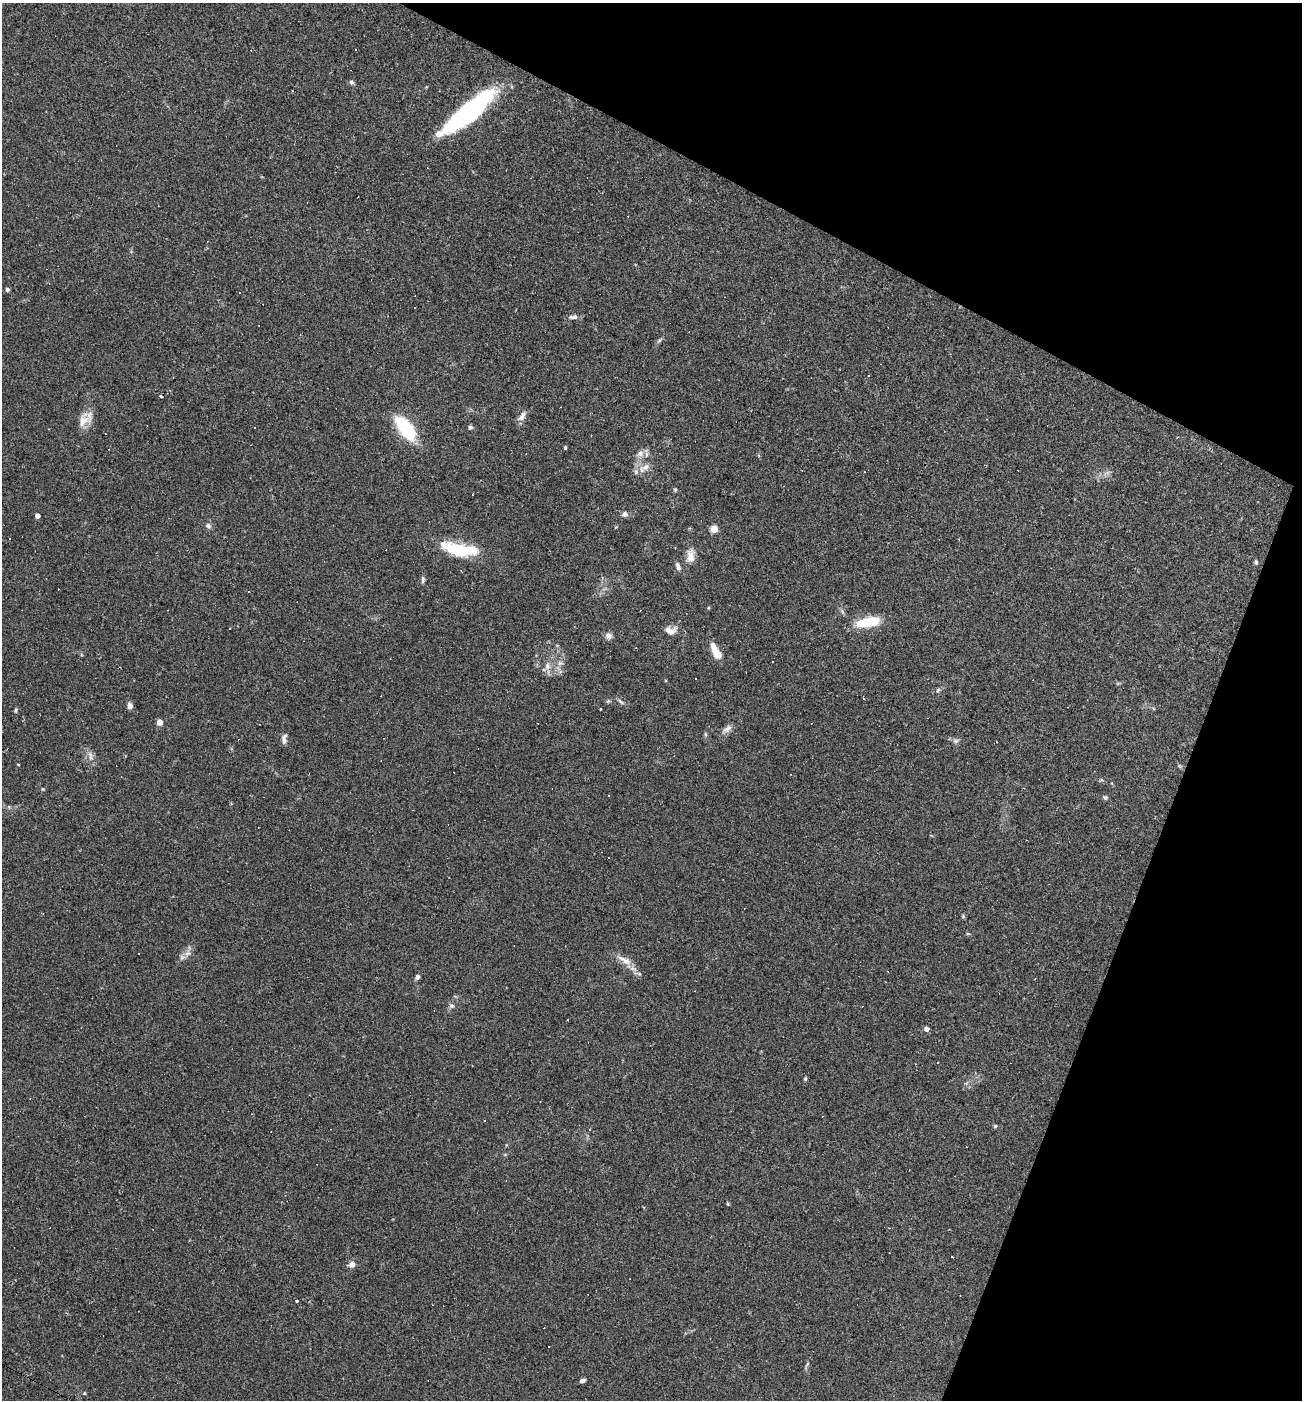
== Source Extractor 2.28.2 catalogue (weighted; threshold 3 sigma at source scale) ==
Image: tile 8 of 4 x 4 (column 4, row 2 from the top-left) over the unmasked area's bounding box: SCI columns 4038-5337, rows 2799-4196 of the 5606 x 5595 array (HDU 1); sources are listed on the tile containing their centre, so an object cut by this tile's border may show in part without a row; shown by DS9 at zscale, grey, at full resolution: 1 PNG px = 1 image px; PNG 1304 x 1402 px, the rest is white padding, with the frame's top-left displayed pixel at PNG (2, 3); no overlay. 21% of this frame is shown black and not used: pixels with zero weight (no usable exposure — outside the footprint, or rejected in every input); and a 3 px margin inside the footprint's outer edge (the drizzle kernel's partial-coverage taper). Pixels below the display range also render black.
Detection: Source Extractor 2.28.2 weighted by HDU 2 'WHT'; one run over the whole footprint, this tile lists its part. Background 0.109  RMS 0.0071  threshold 0.0318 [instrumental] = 3 sigma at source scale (4.5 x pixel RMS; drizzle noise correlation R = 1.50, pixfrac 1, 0.05/0.05 arcsec/px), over >= 5 px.
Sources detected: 89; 25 cosmic-ray / hot-pixel residue — not listed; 1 inside a brighter listed object's ellipse — not listed separately; the other 63 listed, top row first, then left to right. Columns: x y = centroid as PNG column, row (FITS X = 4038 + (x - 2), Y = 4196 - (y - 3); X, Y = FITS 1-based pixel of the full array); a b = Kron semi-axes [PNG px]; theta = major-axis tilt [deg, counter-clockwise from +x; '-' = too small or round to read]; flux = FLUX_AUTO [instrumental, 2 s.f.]
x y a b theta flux
351 82 7 5 -28 1.4
470 111 57 15 40 110
7 289 5 5 - 1.2
573 317 13 6 4 2.7
868 376 3 2 - 0.47
161 396 4 3 - 0.99
522 416 15 7 56 3.7
83 421 19 15 38 8.8
254 427 3 2 - 0.88
470 427 5 5 - 1.5
406 428 26 12 -52 42
565 448 3 3 - 1.6
640 454 9 8 - 3.7
644 468 20 8 32 5.5
675 489 5 4 - 0.82
625 514 8 7 - 2.6
37 516 4 4 - 4.3
208 526 8 7 - 2
714 529 4 4 - 21
460 549 41 13 -10 34
691 556 18 10 85 6.2
1256 562 5 4 - 1.3
678 567 10 5 -70 2.4
423 580 9 5 85 1.5
868 622 22 8 11 32
670 631 13 8 -14 5
608 636 10 8 -13 2.6
715 651 17 7 -63 11
772 662 3 2 - 0.7
560 663 7 6 - 2.2
547 666 9 8 - 3.7
938 690 6 4 45 1.2
608 701 5 5 - 0.94
620 701 10 4 -40 1.6
130 706 9 6 -75 2.3
15 710 6 4 88 0.86
160 722 4 4 - 10
727 729 14 7 40 3.5
705 734 6 4 -71 0.89
284 739 12 6 88 2.9
956 741 8 6 1 1.9
90 758 8 5 -90 2.1
18 764 3 3 - 0.69
1179 766 6 4 -46 0.91
43 789 4 4 - 0.69
1105 797 6 6 - 1.2
963 916 6 4 -49 0.8
968 934 5 3 - 0.68
187 953 9 5 19 2.9
624 960 24 8 -27 6.7
417 977 6 5 - 2.2
452 1006 8 4 -1 1.4
926 1029 5 4 - 3.4
805 1079 5 5 - 0.85
485 1121 3 3 - 2.3
995 1126 5 4 - 0.82
728 1204 5 4 - 0.66
952 1257 3 2 - 0.61
352 1264 6 6 - 4.1
297 1301 3 3 - 1.2
549 1347 3 3 - 1.6
582 1380 6 4 16 2
84 1393 5 3 - 0.56